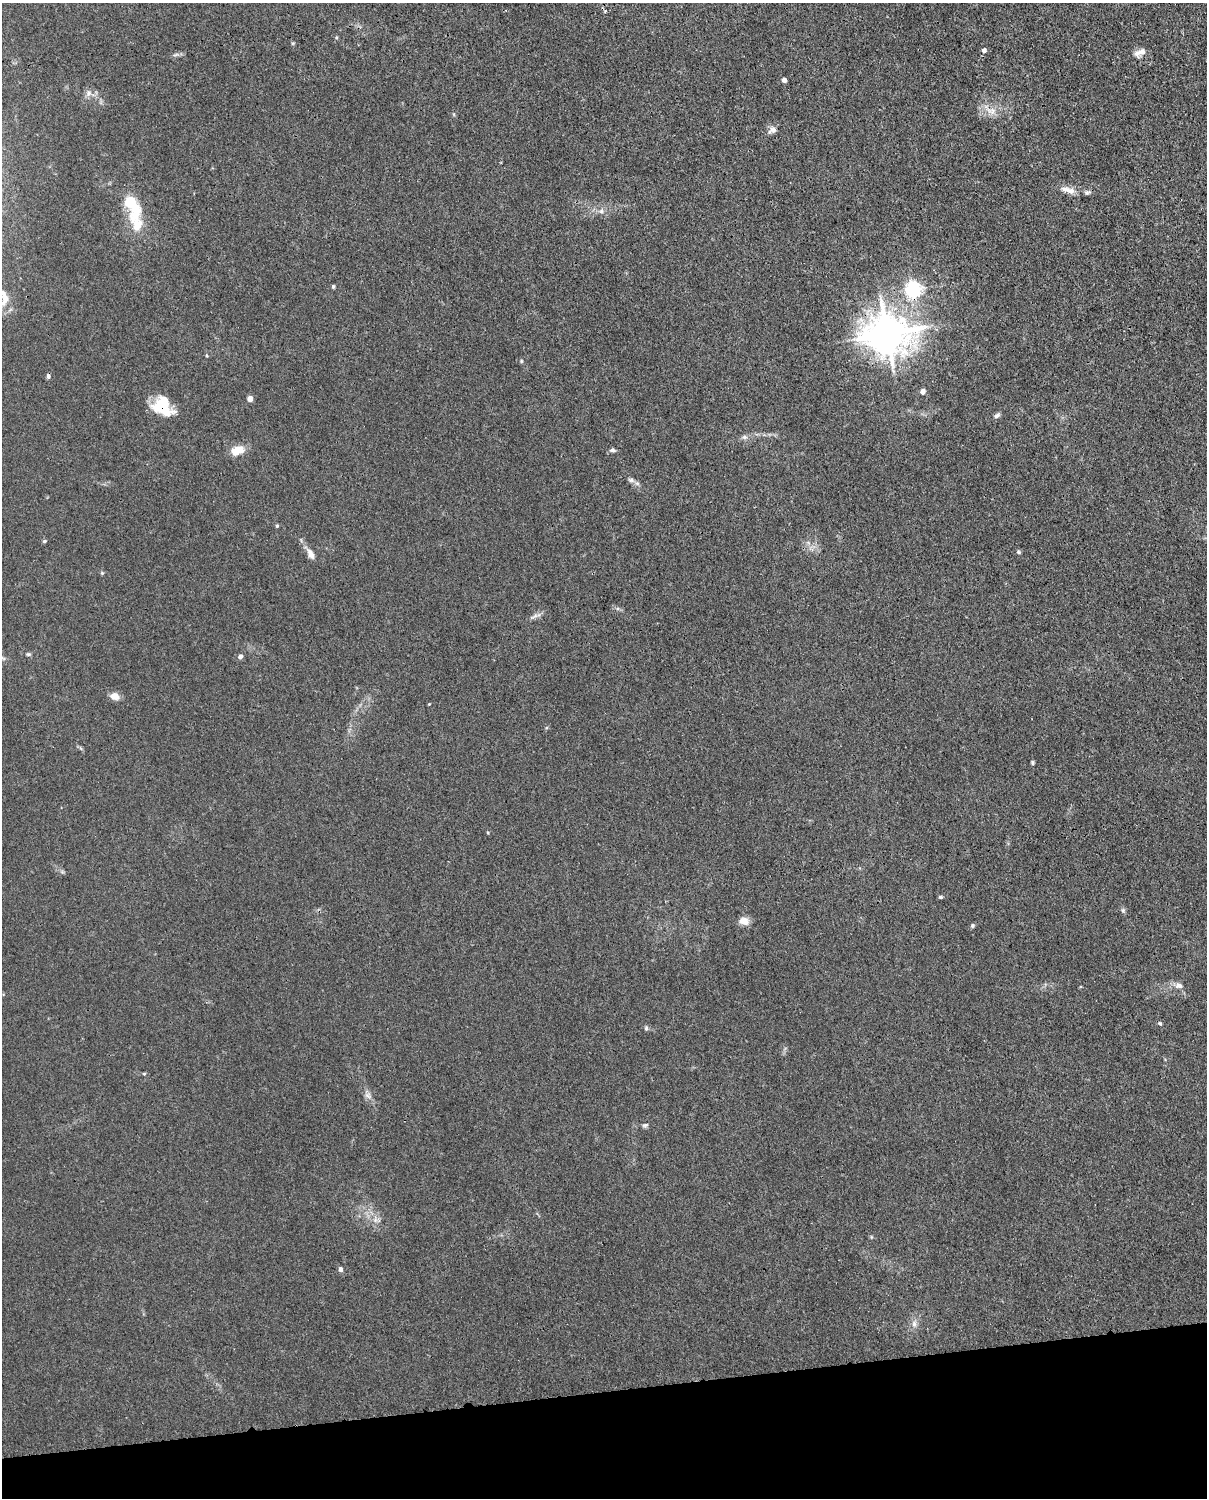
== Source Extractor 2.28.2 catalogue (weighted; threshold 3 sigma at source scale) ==
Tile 10 of 4 x 3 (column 2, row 3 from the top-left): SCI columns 1297-2501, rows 266-1761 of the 5001 x 4906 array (HDU 1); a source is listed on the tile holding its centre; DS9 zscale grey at full resolution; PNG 1209 x 1500 px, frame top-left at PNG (2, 3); no overlay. Shown black and unused: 7% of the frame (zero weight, under 3 of 4 exposures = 7% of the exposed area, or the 3 px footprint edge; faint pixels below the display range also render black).
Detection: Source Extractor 2.28.2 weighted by HDU 2 'WHT'; one run over the whole footprint, this tile lists its part. Background 0.0268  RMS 0.0028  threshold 0.0128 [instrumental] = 3 sigma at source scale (4.5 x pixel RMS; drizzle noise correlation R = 1.50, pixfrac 1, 0.05/0.05 arcsec/px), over >= 5 px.
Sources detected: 53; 2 inside a brighter object's white glare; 1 cosmic-ray / hot-pixel residue — not listed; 2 inside a brighter listed object's ellipse — not listed separately; the other 48 listed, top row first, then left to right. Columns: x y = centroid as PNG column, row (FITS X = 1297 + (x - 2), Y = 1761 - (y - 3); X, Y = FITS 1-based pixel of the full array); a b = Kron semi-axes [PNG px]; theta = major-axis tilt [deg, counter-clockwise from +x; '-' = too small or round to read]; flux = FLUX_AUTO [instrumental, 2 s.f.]
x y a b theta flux
984 50 5 5 - 1.1
1140 53 16 9 26 2.1
175 55 9 3 19 0.59
784 80 4 4 - 1.2
88 93 10 7 48 1.4
992 111 13 5 -86 1.3
772 130 14 7 30 1.3
1070 191 13 9 -17 2
1087 192 7 6 - 0.68
601 211 7 6 - 0.83
136 225 40 16 -73 8.7
333 286 4 3 - 0.43
913 289 7 6 - 80
3 298 37 18 78 7.3
887 334 13 11 -1 850
521 361 6 4 -90 0.33
922 391 5 4 - 1.7
250 399 4 4 - 2.4
161 407 20 12 -34 13
997 416 8 6 26 0.77
744 437 8 6 0 0.87
238 450 13 8 17 5
612 450 10 5 -4 0.65
631 480 9 6 -9 0.87
277 526 5 4 - 0.33
44 541 5 4 - 0.47
1018 552 5 4 - 0.42
310 554 15 7 -60 1.9
102 573 5 5 - 0.36
534 616 15 4 30 1.1
28 654 6 5 - 0.44
240 657 6 5 - 0.9
114 696 11 8 -17 2.1
429 704 3 3 - 0.2
1032 763 6 4 -89 0.4
940 897 5 4 - 0.44
1123 910 7 5 -71 0.58
744 921 11 9 -10 2.5
972 926 6 5 - 0.48
1179 985 11 8 -13 1.6
1160 1023 6 4 -48 0.42
646 1028 7 5 -90 0.51
144 1074 6 4 1 0.32
368 1095 12 7 -44 1.4
645 1125 8 6 26 0.6
375 1220 7 5 -46 0.92
340 1269 5 5 - 1.1
914 1323 12 6 85 1.4
Overlapping masked pixels (flux is a lower limit): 3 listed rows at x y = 913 289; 887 334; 161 407
Isophote crosses this tile's border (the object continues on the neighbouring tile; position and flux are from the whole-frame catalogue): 1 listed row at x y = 3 298